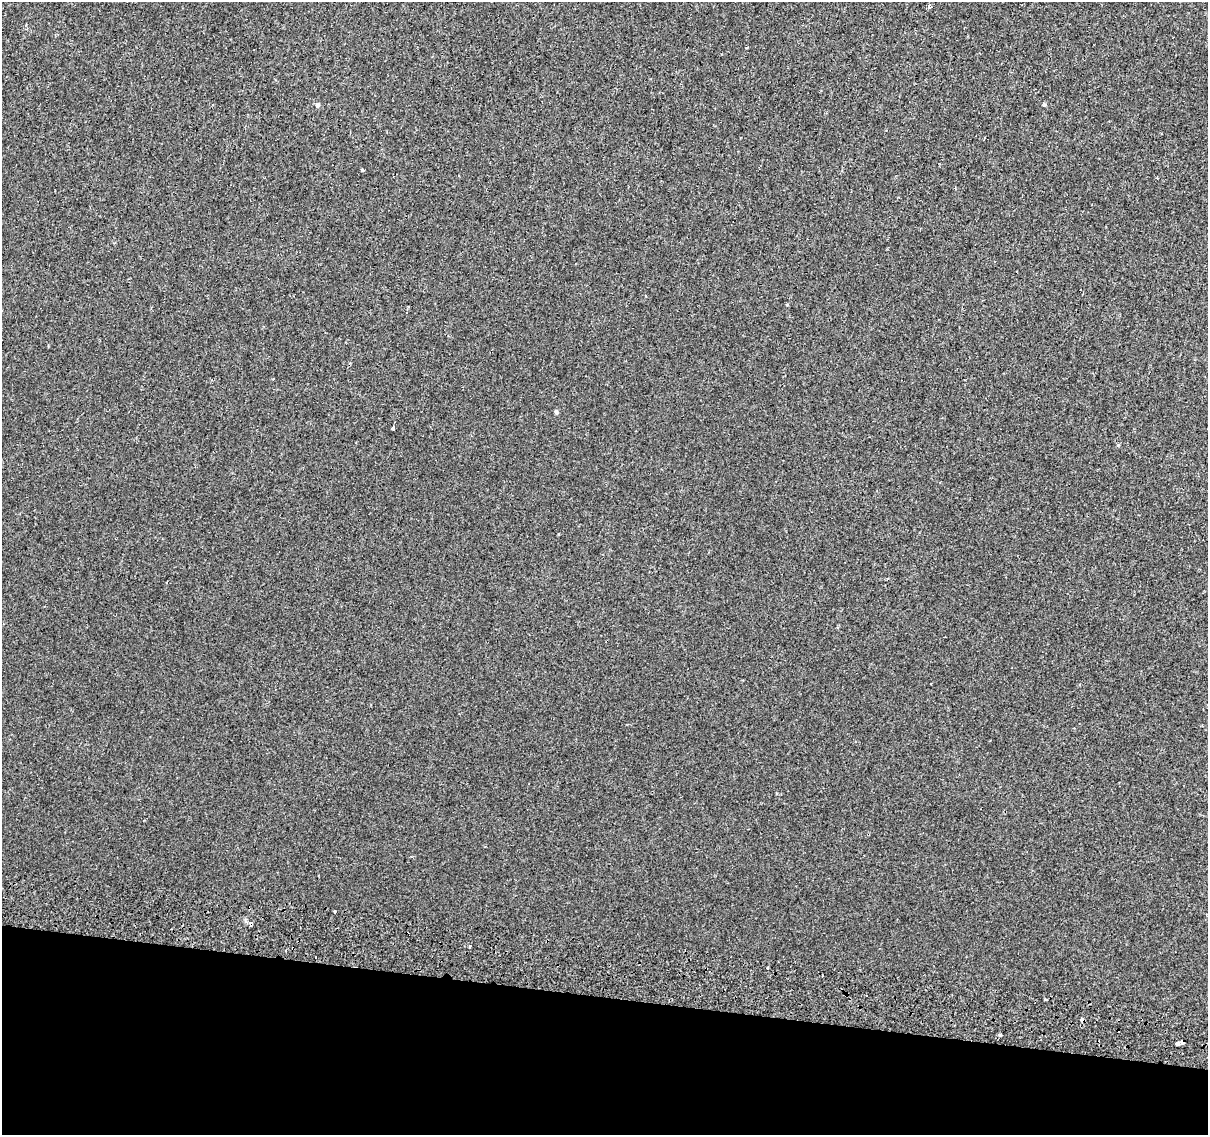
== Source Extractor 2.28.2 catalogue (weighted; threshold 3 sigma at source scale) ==
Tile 15 of 4 x 4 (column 3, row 4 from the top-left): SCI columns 2437-3642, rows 284-1416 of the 4868 x 5159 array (HDU 1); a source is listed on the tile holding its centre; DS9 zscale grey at full resolution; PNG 1210 x 1137 px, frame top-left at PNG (2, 2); no overlay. Shown black and unused: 12% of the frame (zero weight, under 2 of 3 exposures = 3% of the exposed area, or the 3 px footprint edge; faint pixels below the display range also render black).
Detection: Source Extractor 2.28.2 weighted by HDU 2 'WHT'; one run over the whole footprint, this tile lists its part. Background 1.45e-04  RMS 0.0039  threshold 0.0174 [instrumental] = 3 sigma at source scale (4.5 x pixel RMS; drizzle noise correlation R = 1.50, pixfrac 1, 0.0396/0.0396 arcsec/px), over >= 5 px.
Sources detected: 17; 2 cosmic-ray / hot-pixel residue — not listed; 1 inside a brighter listed object's ellipse — not listed separately; the other 14 listed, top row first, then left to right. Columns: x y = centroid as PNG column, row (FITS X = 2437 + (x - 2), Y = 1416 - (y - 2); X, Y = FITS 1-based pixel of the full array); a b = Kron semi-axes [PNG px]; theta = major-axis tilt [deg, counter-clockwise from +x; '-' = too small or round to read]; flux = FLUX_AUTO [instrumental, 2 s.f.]
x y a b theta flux
317 105 6 5 - 0.73
646 296 4 2 - 0.25
408 307 4 2 - 0.48
556 412 6 4 -61 0.59
393 428 4 3 - 5.6
838 627 4 3 - 0.38
335 912 3 3 - 0.72
251 924 4 3 - 2.4
470 946 3 3 - 1.5
293 948 3 2 - 0.36
768 967 3 3 - 1.2
1081 1019 4 3 - 2.7
1000 1035 4 3 - 0.55
1182 1042 5 3 - 4.9
Overlapping masked pixels (flux is a lower limit): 4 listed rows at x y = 251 924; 293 948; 1081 1019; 1182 1042
Unlisted compact peaks at least as high as the median listed source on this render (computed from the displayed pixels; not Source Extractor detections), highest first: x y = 1044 105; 362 170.